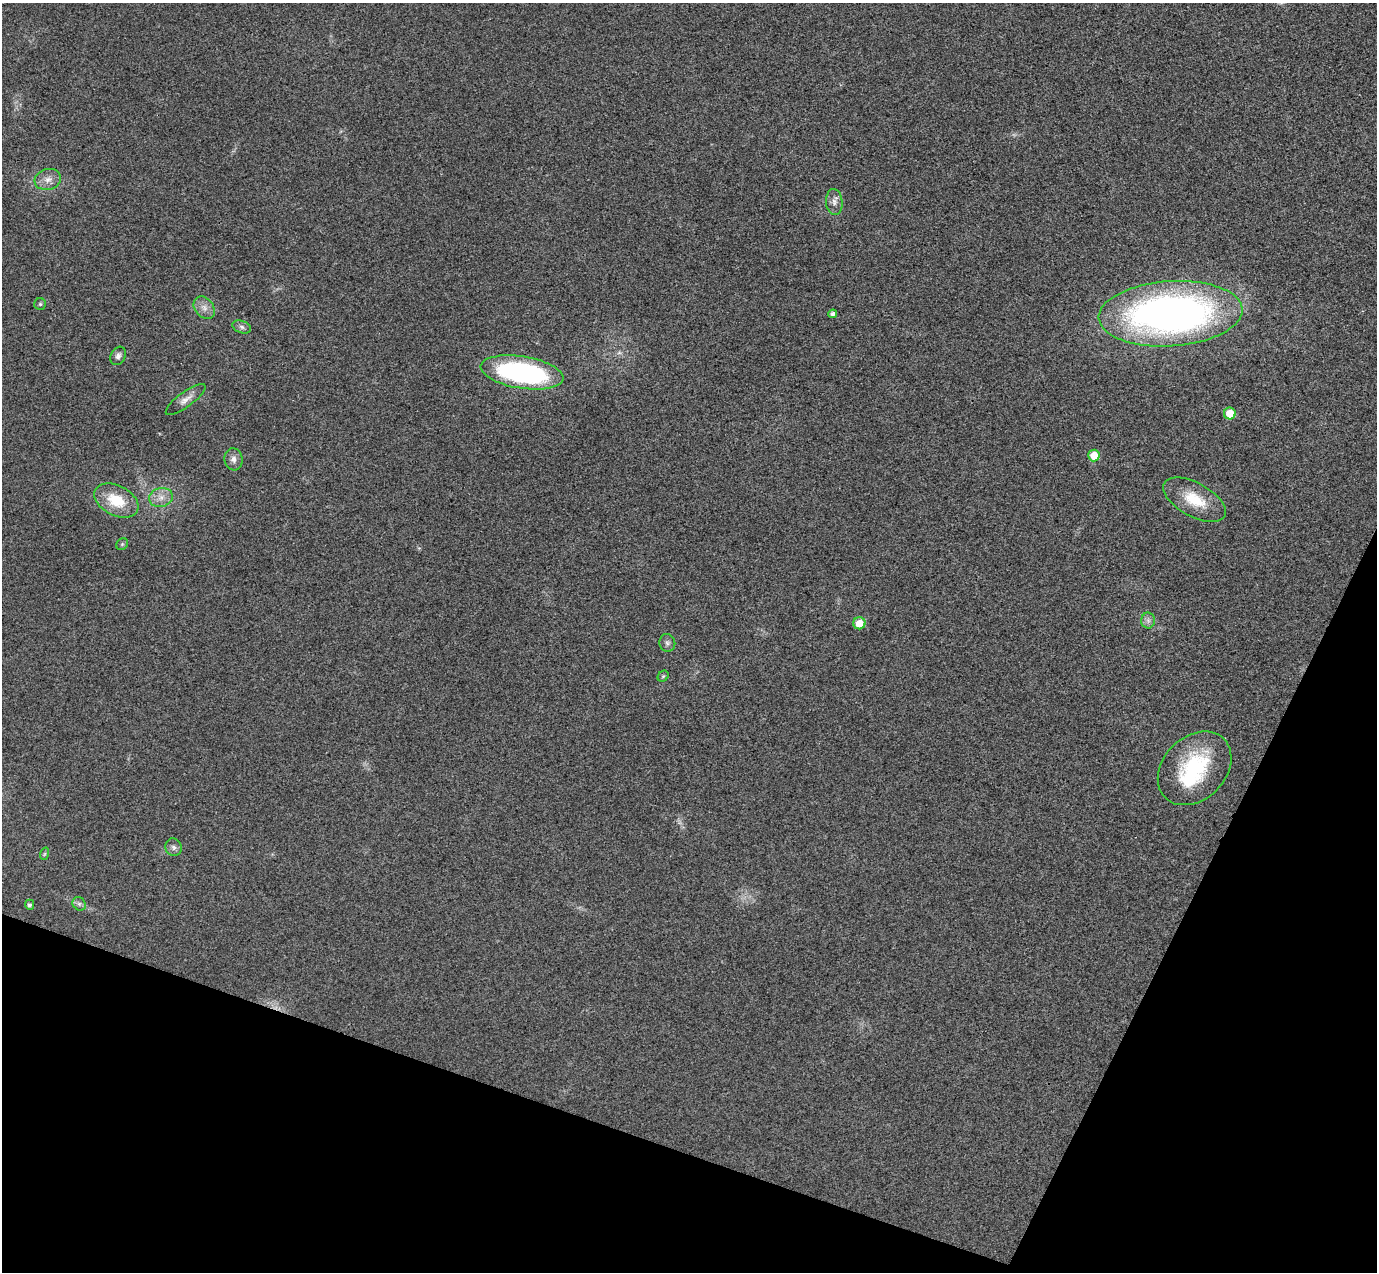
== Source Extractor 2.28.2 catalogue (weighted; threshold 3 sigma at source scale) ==
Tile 15 of 4 x 4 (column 3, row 4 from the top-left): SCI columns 2781-4155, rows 325-1594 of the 5557 x 5599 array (HDU 1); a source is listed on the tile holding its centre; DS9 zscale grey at full resolution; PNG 1379 x 1274 px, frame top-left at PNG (2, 3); each listed source drawn as its Kron ellipse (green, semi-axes under 4 px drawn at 4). Shown black and unused: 18% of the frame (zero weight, under 3 of 4 exposures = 6% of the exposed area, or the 3 px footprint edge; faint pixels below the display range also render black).
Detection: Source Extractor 2.28.2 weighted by HDU 2 'WHT'; one run over the whole footprint, this tile lists its part. Background 0.0192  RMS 0.0061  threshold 0.0275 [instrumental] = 3 sigma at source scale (4.5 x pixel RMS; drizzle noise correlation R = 1.50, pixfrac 1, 0.05/0.05 arcsec/px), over >= 5 px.
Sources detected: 29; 2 too faint to see at this stretch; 1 inside a brighter object's white glare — neither listed nor drawn; the other 26 listed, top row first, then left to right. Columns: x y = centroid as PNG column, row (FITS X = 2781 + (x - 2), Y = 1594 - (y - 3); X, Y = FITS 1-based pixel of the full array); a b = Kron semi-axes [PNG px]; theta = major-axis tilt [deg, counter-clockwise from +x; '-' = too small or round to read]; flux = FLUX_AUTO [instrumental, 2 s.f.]
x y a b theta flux
48 179 13 10 17 5.3
834 202 13 8 -86 3.5
40 304 6 6 - 1
204 308 12 9 -51 4.4
833 314 4 4 - 1.8
1171 314 72 32 4 340
242 327 10 6 -21 2.1
118 356 9 7 61 2.5
522 372 42 16 -9 120
186 399 24 7 36 4.9
1230 413 6 6 - 12
1094 455 6 6 - 11
234 459 11 9 -83 3.4
161 497 12 9 14 5.4
116 500 24 15 -27 19
1195 500 34 16 -29 21
122 544 6 5 - 0.9
1148 620 8 6 -89 2.3
859 623 6 6 - 9.5
667 643 9 8 - 2.1
663 676 6 5 - 0.96
1195 768 41 31 45 57
174 847 9 8 - 2.5
44 854 6 4 71 0.84
79 904 7 6 - 1.7
30 905 5 4 - 1.6